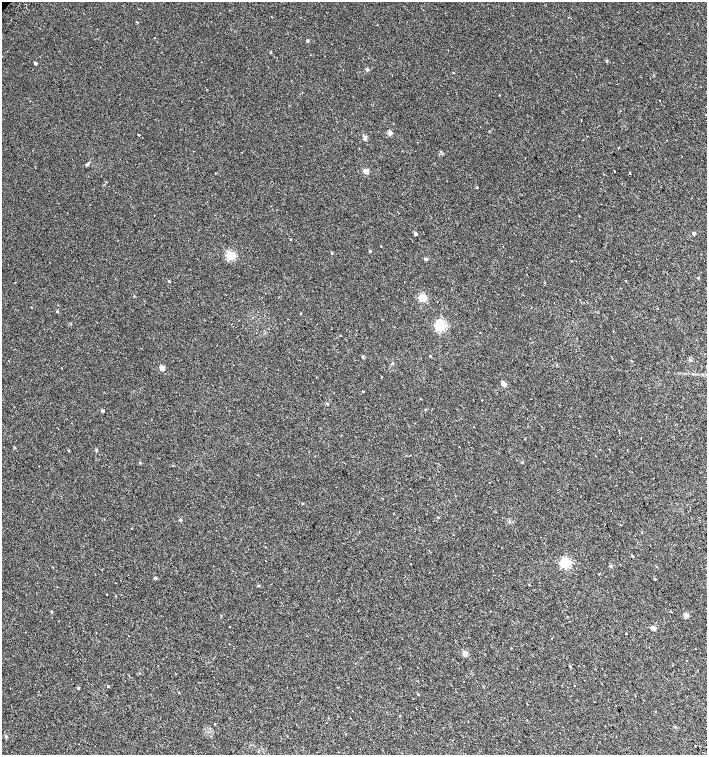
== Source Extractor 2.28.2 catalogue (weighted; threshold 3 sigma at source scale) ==
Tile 6 of 4 x 4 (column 2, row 2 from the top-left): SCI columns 1589-2997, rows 3047-4552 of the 6060 x 6084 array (HDU 1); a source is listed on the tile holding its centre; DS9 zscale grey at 2 x 2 block average (1 PNG px = mean of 2 x 2 image px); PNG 709 x 757 px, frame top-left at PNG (2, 2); no overlay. Shown black and unused: <1% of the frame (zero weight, under 2 of 3 exposures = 2% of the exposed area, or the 3 px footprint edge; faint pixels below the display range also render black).
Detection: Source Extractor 2.28.2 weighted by HDU 2 'WHT'; one run over the whole footprint, this tile lists its part. Background 0.00358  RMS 0.0025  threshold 0.0114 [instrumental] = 3 sigma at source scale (4.5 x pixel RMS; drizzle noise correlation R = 1.50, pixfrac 1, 0.0396/0.0396 arcsec/px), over >= 5 px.
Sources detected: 65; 1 cosmic-ray / hot-pixel residue — not listed; the other 64 listed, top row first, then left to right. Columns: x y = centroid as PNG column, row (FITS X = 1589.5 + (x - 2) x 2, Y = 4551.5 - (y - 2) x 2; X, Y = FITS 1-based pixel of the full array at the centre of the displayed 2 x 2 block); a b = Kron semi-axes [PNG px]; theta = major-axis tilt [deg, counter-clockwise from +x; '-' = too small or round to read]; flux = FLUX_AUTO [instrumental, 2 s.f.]
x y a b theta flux
155 38 2 2 - 0.23
307 41 3 3 - 0.71
270 52 2 2 - 0.43
606 60 4 3 - 0.45
35 63 2 2 - 2.3
453 73 2 2 - 0.27
499 95 2 2 - 0.23
659 100 2 2 - 0.45
581 120 2 2 - 0.36
390 133 3 3 - 6.9
138 135 2 2 - 0.97
366 139 4 2 - 0.55
87 165 4 3 - 0.62
366 171 5 4 - 2.3
614 171 2 2 - 2.4
215 173 2 2 - 0.23
630 173 3 2 - 0.54
477 187 3 2 - 0.44
694 233 2 2 - 2.1
416 234 2 2 - 2.1
290 239 2 2 - 0.27
370 251 3 2 - 0.66
231 256 3 3 - 43
426 259 3 3 - 1.4
698 278 3 2 - 0.33
169 281 2 2 - 0.49
626 281 2 2 - 0.38
134 296 2 2 - 0.32
422 297 3 3 - 27
57 311 3 2 - 0.66
301 313 2 2 - 0.28
441 325 4 3 - 75
340 336 2 2 - 0.28
430 356 2 2 - 0.5
392 363 3 3 - 0.48
162 368 3 3 - 7.6
382 377 2 2 - 0.2
504 384 5 5 - 2
363 391 2 2 - 3.1
103 411 2 2 - 1.4
68 450 2 2 - 0.72
96 450 3 3 - 0.53
302 503 3 2 - 0.37
438 517 3 2 - 0.32
131 528 2 2 - 0.2
642 532 3 2 - 0.24
565 562 3 3 - 74
611 566 4 3 - 0.69
258 586 3 2 - 0.55
51 611 3 2 - 0.47
221 615 2 2 - 0.33
686 615 5 5 - 1.7
653 628 3 3 - 5.7
626 634 2 2 - 1.1
229 644 2 2 - 0.88
695 649 2 2 - 0.18
465 653 7 4 67 1.5
464 681 2 2 - 0.15
108 686 2 2 - 0.51
574 686 2 2 - 1.4
78 688 3 2 - 0.62
418 694 3 2 - 0.35
400 716 2 2 - 0.25
214 724 2 2 - 0.67
Diffuse or blended objects may show on this block-average render without a row.